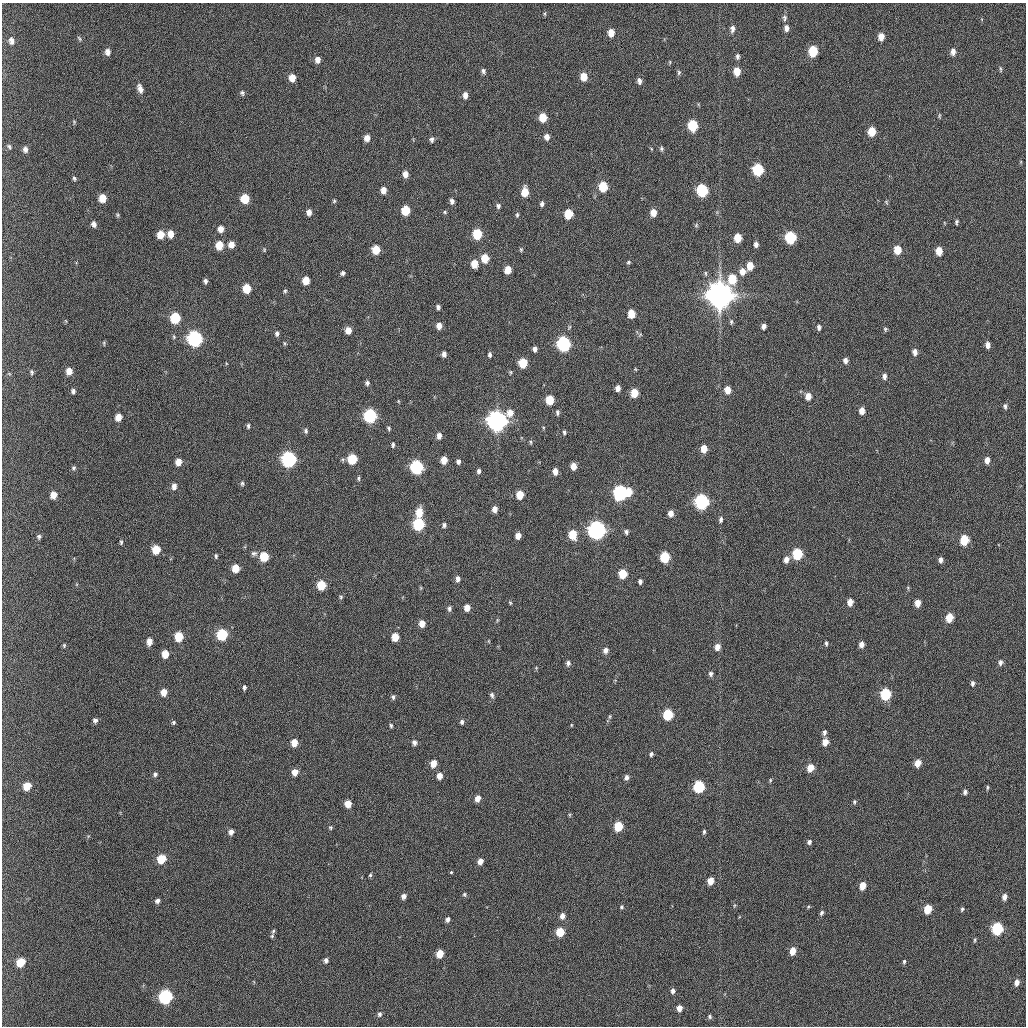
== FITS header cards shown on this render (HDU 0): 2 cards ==
NAXIS1  =                 1024 / length of data axis 1
NAXIS2  =                 1024 / length of data axis 2

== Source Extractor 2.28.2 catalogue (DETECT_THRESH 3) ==
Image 1024 x 1024 px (HDU 0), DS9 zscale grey, 1 PNG px = 1 image px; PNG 1028 x 1028 px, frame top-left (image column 1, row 1024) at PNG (2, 3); no overlay
Background 426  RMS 11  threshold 34.3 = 3 sigma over >= 5 px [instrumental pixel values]
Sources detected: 273; all 273 listed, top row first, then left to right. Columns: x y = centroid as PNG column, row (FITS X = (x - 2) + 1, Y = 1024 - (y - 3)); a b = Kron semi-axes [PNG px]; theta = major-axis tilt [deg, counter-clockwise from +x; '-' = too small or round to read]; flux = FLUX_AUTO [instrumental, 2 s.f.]
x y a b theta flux
545 14 6 3 -90 8.7e+02
784 18 8 5 -80 2.0e+03
786 28 7 5 -90 3.6e+03
732 29 9 6 90 3.1e+03
611 33 7 6 - 7.8e+03
881 37 7 5 -88 6.8e+03
79 38 8 4 -55 1.1e+03
11 41 10 8 -82 4.5e+03
813 51 7 6 - 2.9e+04
108 52 7 6 - 3.7e+03
953 52 8 6 89 3.7e+03
738 56 7 5 -89 2.0e+03
317 60 7 6 - 4.3e+03
1000 69 9 3 -85 1.1e+03
483 71 6 5 - 1.9e+03
737 71 7 5 -84 1.2e+04
679 72 7 5 89 1.3e+03
584 77 7 5 -83 1.2e+04
292 78 7 6 - 8.8e+03
639 81 7 5 -82 2.9e+03
140 88 11 6 -71 4.4e+03
242 93 6 6 - 1.7e+03
465 95 7 5 -84 4.7e+03
939 116 7 3 89 9.2e+02
543 118 6 5 - 1.7e+04
74 122 5 4 - 8.9e+02
693 125 7 6 - 4.3e+04
872 131 7 5 -88 1.7e+04
547 137 6 5 - 4.5e+03
367 138 6 5 - 5.4e+03
432 140 6 5 - 2.0e+03
9 146 6 5 - 1.4e+03
661 148 6 5 - 1.4e+03
25 149 7 6 - 2.6e+03
758 170 7 6 - 6.5e+04
405 174 7 5 -90 5.2e+03
74 178 6 4 -60 1.3e+03
603 187 7 5 -86 2.7e+04
383 190 6 5 - 5.8e+03
702 190 7 6 - 7.8e+04
525 192 8 5 89 1.3e+04
102 198 6 5 - 1.3e+04
245 199 6 6 - 2.2e+04
334 201 4 4 - 9.9e+02
452 201 6 5 - 2.7e+03
886 202 6 5 - 9.4e+02
542 204 5 4 - 2.1e+03
498 206 6 5 - 1.9e+03
406 210 6 6 - 2.4e+04
309 212 6 5 - 4.0e+03
445 212 5 4 - 1.1e+03
653 213 6 5 - 8.3e+03
568 214 7 6 - 2.4e+04
118 215 6 4 -39 1.0e+03
517 215 6 4 82 1.2e+03
956 222 5 3 - 1.3e+03
94 224 6 5 - 3.2e+03
696 225 6 5 - 1.3e+03
221 229 6 5 - 5.6e+03
170 234 7 5 -88 7.9e+03
477 234 7 6 - 3.2e+04
161 235 7 6 - 1.1e+04
738 238 6 5 - 1.6e+04
790 238 7 6 - 6.7e+04
231 244 6 6 - 6.1e+03
756 244 6 4 -83 2.9e+03
219 245 7 6 - 1.4e+04
264 250 5 3 - 8.2e+02
376 250 6 6 - 1.7e+04
521 250 5 5 - 9.7e+02
897 250 7 5 -85 1.4e+04
939 251 7 5 -85 1.1e+04
485 258 6 5 - 1.6e+04
628 262 6 4 23 1.1e+03
474 264 6 5 - 1.1e+04
750 266 6 5 - 1.2e+04
508 270 6 5 - 9.9e+03
742 271 8 7 - 6.2e+03
342 273 4 4 - 1.7e+03
732 279 8 6 87 2.5e+04
306 280 6 5 - 1.2e+04
205 281 5 4 - 2.0e+03
247 288 6 6 - 2.0e+04
285 291 5 4 - 1.1e+03
720 295 9 8 - 1.7e+06
438 307 5 4 - 2.0e+03
631 314 6 5 - 1.4e+04
175 318 7 6 - 4.1e+04
731 322 7 5 90 1.4e+03
439 326 6 5 - 5.9e+03
764 326 5 4 - 3.0e+03
819 327 6 4 -88 2.3e+03
885 329 6 5 - 1.2e+03
348 330 6 5 - 7.8e+03
277 333 6 5 - 1.9e+03
174 337 7 4 -83 1.1e+03
195 339 7 7 - 2.1e+05
104 343 6 2 -78 7.6e+02
284 343 6 4 -89 9.4e+02
564 344 7 6 - 1.7e+05
988 345 6 4 -87 3.8e+03
535 349 5 4 - 3.0e+03
915 352 7 5 -86 3.5e+03
444 354 5 4 - 3.0e+03
490 355 5 4 - 1.8e+03
845 360 6 5 - 3.3e+03
523 363 6 6 - 2.3e+04
69 371 7 6 - 6.4e+03
32 372 6 5 - 1.4e+03
884 376 6 5 - 3.2e+03
367 383 5 5 - 2.0e+03
618 388 5 4 - 4.7e+03
728 390 7 5 -81 9.2e+03
73 391 6 5 - 2.0e+03
634 393 6 5 - 1.7e+04
808 396 7 6 - 7.7e+03
550 400 6 5 - 2.2e+04
398 401 5 3 - 6.0e+02
1005 406 7 4 -84 1.7e+03
862 411 6 5 - 6.8e+03
557 412 6 4 87 1.7e+03
370 416 7 6 - 1.3e+05
118 417 6 5 - 8.1e+03
497 421 9 8 - 7.2e+05
248 426 6 4 90 1.5e+03
389 428 4 3 - 1.2e+03
306 431 7 5 -71 1.6e+03
564 432 6 4 90 1.4e+03
439 436 6 5 - 4.0e+03
531 442 6 4 -88 1.0e+03
393 445 6 4 83 1.4e+03
704 449 7 5 -88 9.6e+03
289 459 7 7 - 2.0e+05
352 459 7 6 - 3.2e+04
444 460 6 5 - 9.4e+03
987 460 6 5 - 4.8e+03
458 461 5 5 - 2.3e+03
178 462 6 5 - 7.4e+03
573 466 6 5 - 7.3e+03
417 467 7 6 - 1.1e+05
73 468 6 5 - 1.5e+03
479 471 6 4 80 1.9e+03
555 471 6 5 - 5.1e+03
358 478 6 4 -85 1.2e+03
242 483 6 5 - 1.4e+03
174 486 7 5 83 3.9e+03
628 492 7 5 90 1.5e+04
620 493 7 6 - 1.8e+05
53 495 6 5 - 7.9e+03
520 495 6 5 - 1.5e+04
702 502 7 6 - 1.9e+05
495 509 6 5 - 4.8e+03
419 513 8 6 81 1.4e+04
670 513 6 5 - 5.1e+03
721 519 7 4 84 2.1e+03
418 524 7 6 - 7.7e+04
444 525 6 5 - 1.8e+03
597 530 8 7 - 4.1e+05
626 532 6 5 - 1.8e+03
573 534 7 5 -85 1.9e+04
518 536 5 5 - 5.2e+03
39 537 5 5 - 1.6e+03
964 540 7 5 85 2.6e+04
121 542 6 4 82 1.2e+03
156 549 6 6 - 2.0e+04
254 553 8 6 2 2.1e+03
797 554 7 6 - 4.8e+04
216 556 6 4 -76 1.4e+03
264 557 6 6 - 2.4e+04
665 557 7 6 - 3.9e+04
786 560 8 6 81 4.6e+03
941 560 5 4 - 2.8e+03
236 568 6 5 - 1.4e+04
623 574 6 5 - 2.2e+04
458 579 7 5 -89 3.1e+03
640 581 5 4 - 2.2e+03
321 585 6 6 - 2.4e+04
908 588 5 3 - 8.3e+02
341 597 5 4 - 1.2e+03
850 602 6 5 - 6.7e+03
510 603 5 4 - 8.4e+02
917 603 6 5 - 7.2e+03
467 608 6 5 - 6.9e+03
449 609 6 5 - 2.0e+03
949 617 7 5 74 1.6e+04
422 623 6 5 - 6.9e+03
222 634 7 6 - 5.4e+04
179 636 7 6 - 2.3e+04
395 637 6 5 - 1.3e+04
489 641 5 3 - 6.6e+02
149 642 8 5 88 5.2e+03
826 643 4 3 - 1.2e+03
861 644 5 4 - 4.4e+03
64 645 5 4 - 9.8e+02
717 647 7 6 - 5.7e+03
605 650 7 6 - 3.8e+03
165 654 6 5 - 1.0e+04
1000 662 7 6 - 2.7e+03
568 663 7 6 - 2.4e+03
536 668 5 5 - 8.6e+02
711 674 7 6 - 2.1e+03
972 683 7 5 -86 2.1e+03
244 687 6 4 86 1.6e+03
164 692 6 5 - 8.1e+03
885 694 7 6 - 5.8e+04
492 695 8 5 -78 2.1e+03
393 697 6 5 - 1.7e+03
668 715 7 6 - 4.4e+04
610 717 7 4 71 1.1e+03
95 720 5 5 - 2.1e+03
173 722 5 5 - 1.2e+03
462 722 6 5 - 2.0e+03
391 725 6 4 -59 1.3e+03
571 725 4 2 - 6.5e+02
824 732 7 4 79 2.2e+03
414 742 7 5 -80 2.8e+03
825 742 6 5 - 7.6e+03
294 743 6 5 - 9.3e+03
651 754 5 4 - 1.7e+03
433 763 6 5 - 9.2e+03
918 763 6 5 - 8.4e+03
810 768 7 5 74 1.1e+04
295 772 6 5 - 6.6e+03
155 774 5 5 - 1.7e+03
440 776 6 6 - 5.9e+03
627 777 5 5 - 2.8e+03
770 780 5 4 - 8.8e+02
27 786 7 6 - 1.3e+04
699 787 7 6 - 6.7e+04
987 787 7 3 89 1.0e+03
965 792 5 4 - 2.2e+03
478 798 6 5 - 5.6e+03
854 802 5 5 - 1.3e+03
348 804 6 5 - 9.3e+03
570 815 6 3 -71 8.7e+02
618 826 6 5 - 2.7e+04
330 827 5 4 - 1.1e+03
231 832 6 5 - 3.5e+03
704 832 5 3 - 1.5e+03
809 842 6 5 - 1.9e+03
161 859 7 6 - 2.2e+04
480 861 6 5 - 4.7e+03
451 872 3 3 - 2.1e+03
370 875 6 4 74 1.2e+03
710 881 6 5 - 9.3e+03
862 886 6 5 - 1.0e+04
464 894 5 5 - 1.3e+03
404 896 5 5 - 3.3e+03
1004 897 6 5 - 3.9e+03
157 901 6 5 - 2.4e+03
621 907 5 5 - 1.3e+03
808 907 5 3 - 8.1e+02
928 909 6 5 - 2.0e+04
962 909 5 4 - 1.3e+03
822 913 6 4 59 1.6e+03
562 916 6 5 - 4.3e+03
448 919 5 4 - 2.6e+03
997 929 7 6 - 7.2e+04
273 931 6 4 68 1.1e+03
560 932 6 5 - 2.1e+04
272 936 5 4 - 1.1e+03
975 940 7 3 80 9.3e+02
793 951 6 5 - 9.4e+03
440 954 6 5 - 1.4e+04
326 960 6 5 - 2.4e+03
904 961 6 4 87 1.2e+03
21 962 7 6 - 1.8e+04
1017 982 8 6 80 4.3e+03
673 991 6 5 - 2.5e+03
165 997 8 7 - 1.3e+05
679 1008 5 5 - 6.1e+03
379 1014 7 6 - 2.1e+03
710 1016 6 5 - 1.5e+03